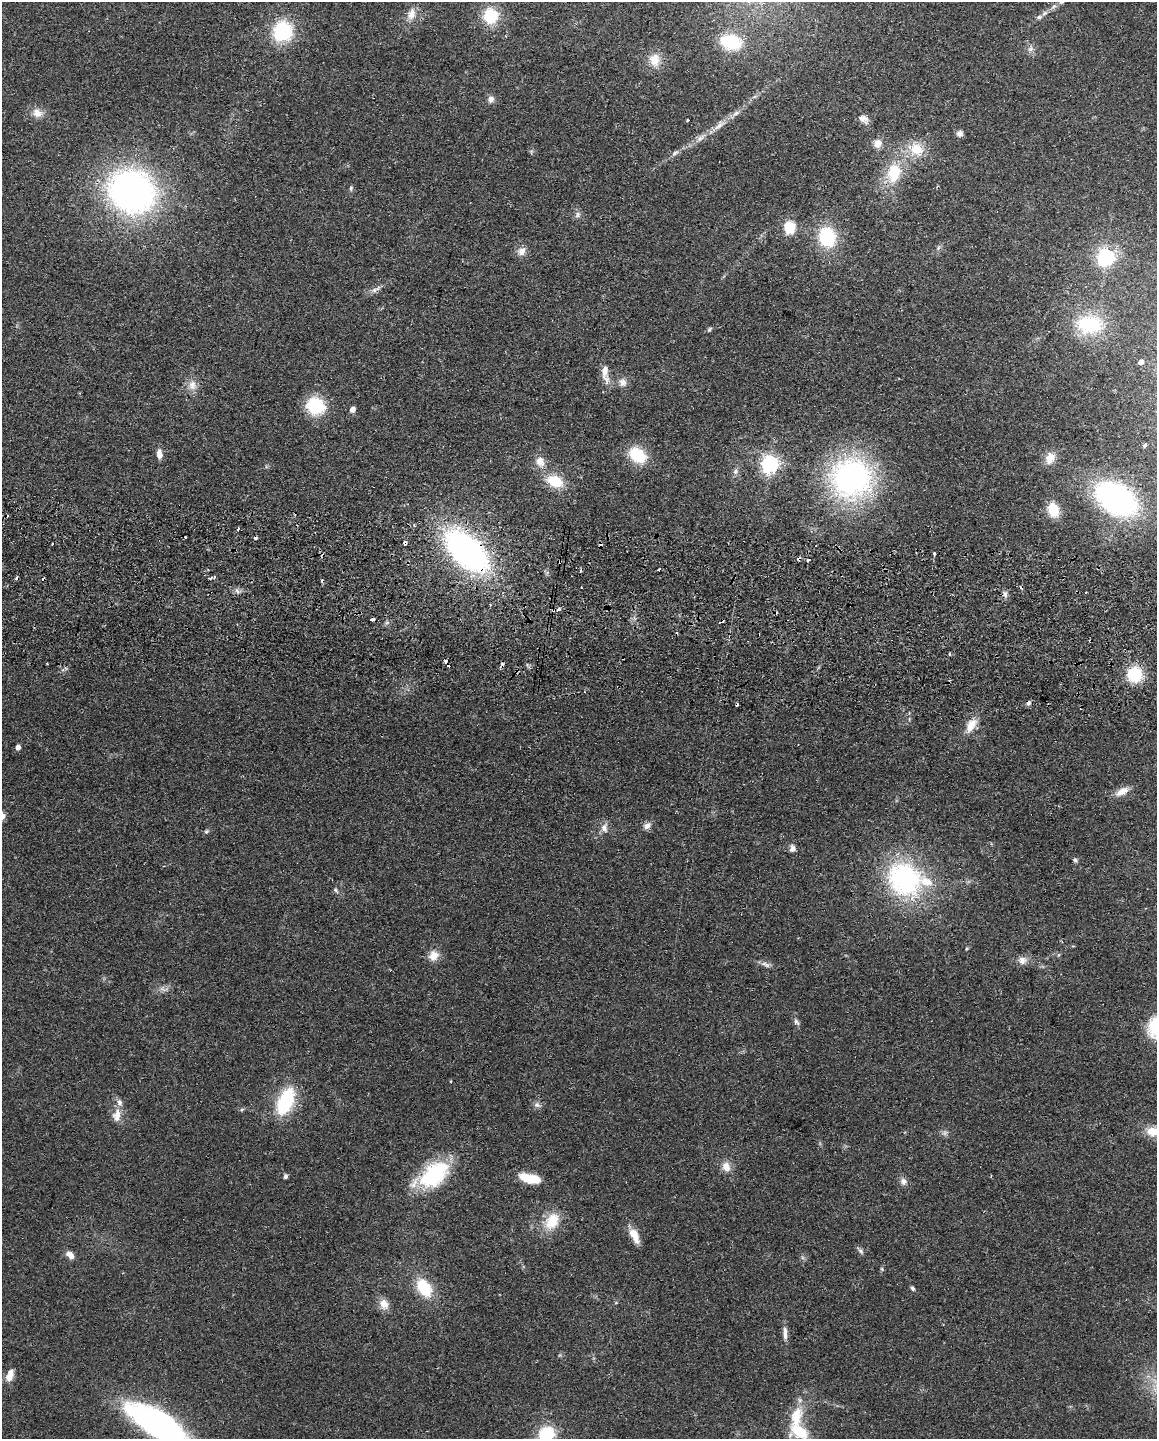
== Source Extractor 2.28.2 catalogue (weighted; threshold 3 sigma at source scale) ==
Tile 6 of 4 x 3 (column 2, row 2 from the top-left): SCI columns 1163-2317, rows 1602-3038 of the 4634 x 4751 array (HDU 1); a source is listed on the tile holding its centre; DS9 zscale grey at full resolution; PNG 1159 x 1441 px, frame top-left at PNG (2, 2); no overlay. Shown black and unused: <1% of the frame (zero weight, under 2 of 3 exposures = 3% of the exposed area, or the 3 px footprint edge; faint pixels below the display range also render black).
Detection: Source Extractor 2.28.2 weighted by HDU 2 'WHT'; one run over the whole footprint, this tile lists its part. Background 0.122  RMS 0.0096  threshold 0.0434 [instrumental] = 3 sigma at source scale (4.5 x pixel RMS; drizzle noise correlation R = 1.50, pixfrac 1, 0.05/0.05 arcsec/px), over >= 5 px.
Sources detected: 127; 2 too faint to see at this stretch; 20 cosmic-ray / hot-pixel residue — not listed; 4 inside a brighter listed object's ellipse — not listed separately; the other 101 listed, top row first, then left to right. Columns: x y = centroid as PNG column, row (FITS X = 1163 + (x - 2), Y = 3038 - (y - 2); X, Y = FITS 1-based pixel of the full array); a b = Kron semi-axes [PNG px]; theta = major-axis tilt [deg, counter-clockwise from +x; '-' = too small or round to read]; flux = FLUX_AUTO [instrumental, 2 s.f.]
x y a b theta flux
1061 2 8 6 43 2.8
1054 6 7 5 43 2.3
411 14 17 11 75 10
491 16 16 15 - 37
1039 17 7 5 16 2.6
283 31 21 19 86 62
731 42 20 13 -13 48
1030 49 9 7 33 3.8
654 60 18 14 -84 15
491 99 9 8 - 4.2
37 113 14 11 -24 8.9
736 113 11 6 35 4.2
863 119 13 8 -29 5.6
687 120 4 2 - 0.86
719 125 21 7 41 9.3
960 134 8 7 - 3.9
700 138 15 7 37 6.5
878 144 11 10 - 7.2
916 149 20 16 -37 22
675 153 11 5 34 3.5
894 172 26 18 78 37
351 188 7 5 -84 1.6
132 191 39 34 -28 390
577 215 9 5 77 2.8
789 227 12 11 - 25
827 237 18 15 -82 61
938 248 7 4 71 1.8
522 251 13 10 56 6.7
1106 257 7 6 - 360
376 289 18 6 28 5.2
1090 324 32 21 -1 59
709 330 7 4 54 1.6
1141 362 5 4 - 4.5
605 373 27 8 -81 11
623 382 12 10 -47 6.2
192 385 14 10 81 8.6
316 406 19 17 -25 45
352 409 6 5 - 5.8
1145 445 4 3 - 7.3
159 454 11 6 -87 6.9
637 455 18 12 -36 41
1050 458 15 11 65 11
540 462 14 11 -68 9.6
770 464 7 6 - 410
735 471 8 7 - 3.2
851 478 32 31 - 290
555 481 21 13 -23 26
1116 499 35 23 -35 230
1053 510 16 12 -69 23
238 529 3 2 - 3.7
405 543 4 4 - 4.4
467 551 39 21 -44 340
934 553 3 3 - 7
214 577 4 3 - 1.3
210 578 4 3 - 1.4
237 591 8 4 -38 2.4
1086 592 2 2 - 0.83
1005 594 9 6 -80 3.3
490 605 3 3 - 0.98
558 609 8 5 11 3.4
372 620 4 3 - 5.9
949 654 4 3 - 1.1
1135 675 13 13 - 43
971 725 18 10 58 14
18 747 4 4 - 6.4
1122 791 18 8 27 9.6
647 826 10 8 42 4.9
604 828 12 9 -82 6.2
206 831 7 5 35 1.7
792 848 9 7 89 4.2
1075 860 6 5 - 1.8
904 879 39 33 -45 160
335 890 9 5 -52 2
966 949 5 4 - 1
433 955 13 12 - 10
1022 960 10 10 - 6.3
765 964 15 6 -20 4.1
796 1022 10 6 -41 2.7
285 1101 29 15 66 62
537 1105 10 7 -26 3.6
242 1109 6 4 19 1.4
117 1116 18 11 83 10
1153 1131 20 12 1 16
726 1167 11 9 -65 9.7
433 1175 43 23 34 77
285 1176 6 5 - 2.1
530 1178 22 9 -12 23
903 1181 10 9 - 4.6
552 1221 24 17 58 24
633 1233 12 10 -39 10
860 1251 11 5 -49 2.6
70 1255 10 7 -39 6.8
882 1269 6 3 -71 1.2
424 1288 20 13 -55 38
912 1288 6 5 - 1.9
384 1304 11 9 -64 11
785 1333 19 5 -88 5.8
10 1375 16 8 68 9.3
158 1424 51 19 -31 340
799 1432 25 14 -36 30
546 1434 17 14 35 43
Overlapping masked pixels (flux is a lower limit): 3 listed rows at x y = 405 543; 467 551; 558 609
Isophote crosses this tile's border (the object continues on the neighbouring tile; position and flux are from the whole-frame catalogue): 5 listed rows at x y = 1061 2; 1153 1131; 158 1424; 799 1432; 546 1434